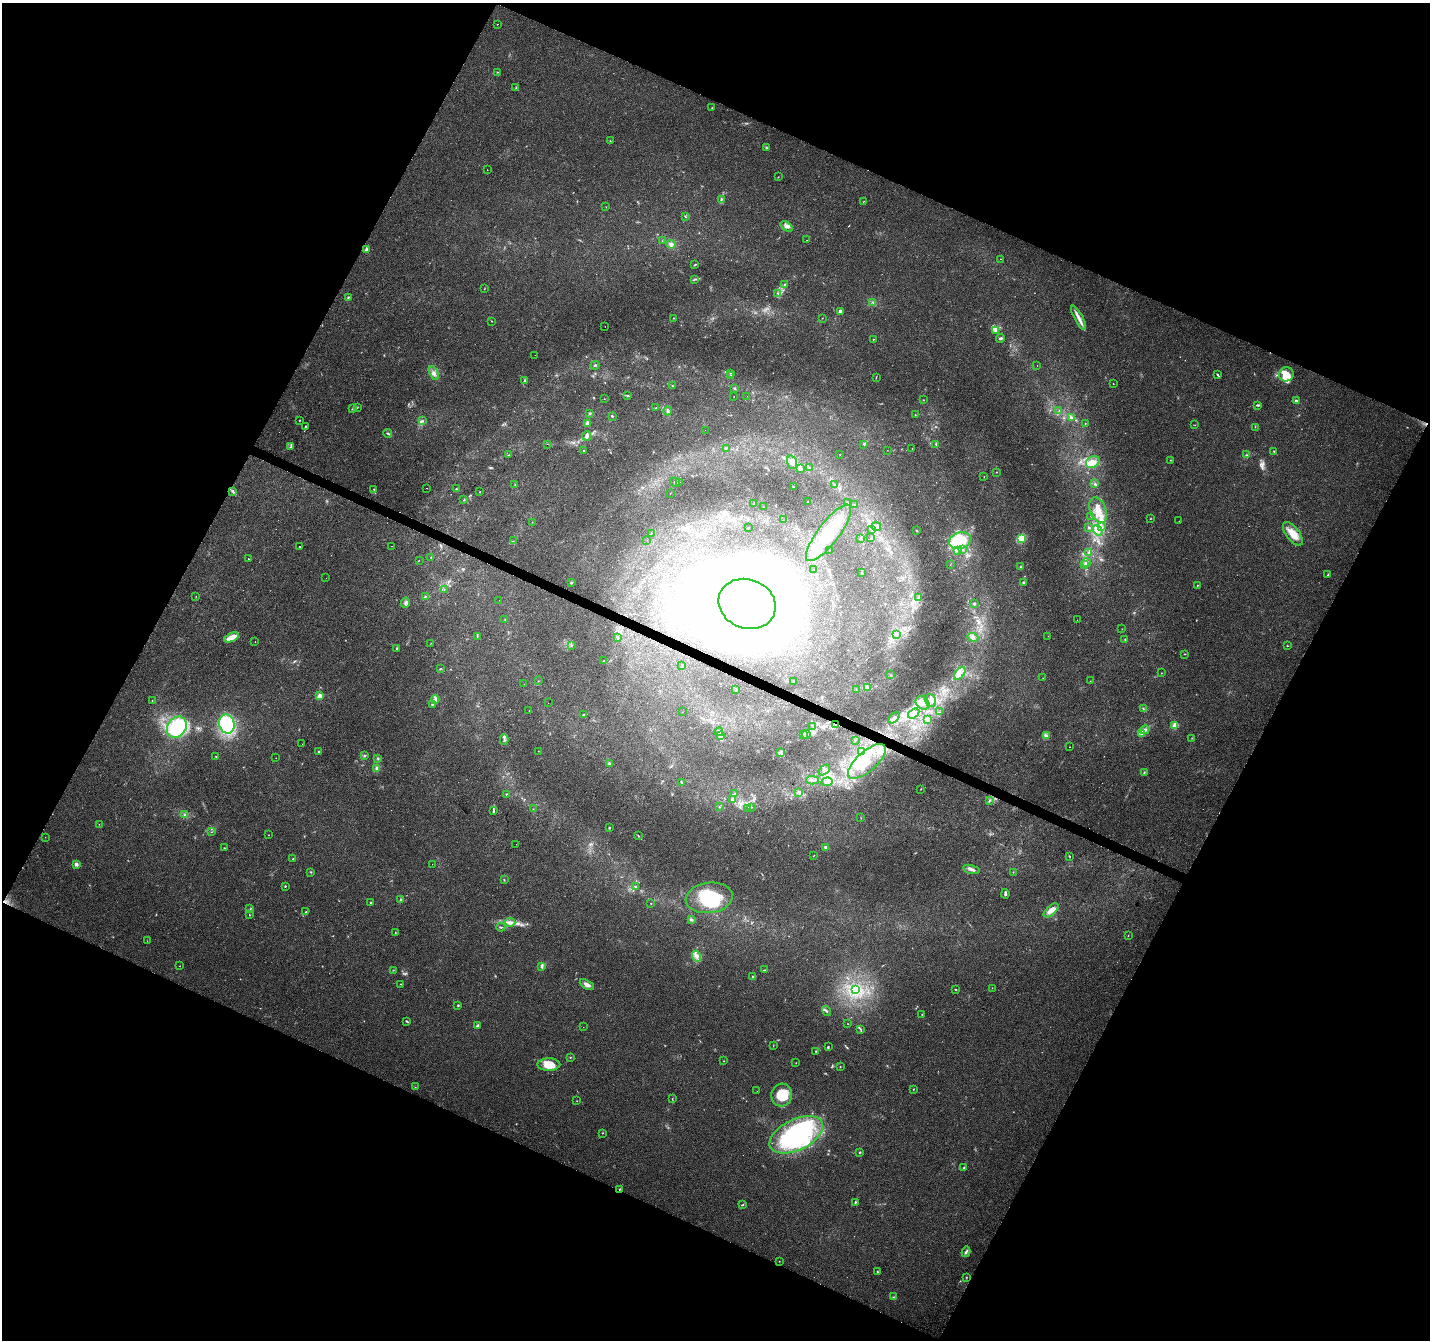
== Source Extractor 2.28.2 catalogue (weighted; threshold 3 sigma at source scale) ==
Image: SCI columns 1-5710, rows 205-5556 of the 5720 x 5825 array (HDU 1 of 3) = the unmasked area's bounding box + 8 px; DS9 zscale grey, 4 x 4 block average (1 PNG px = mean of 4 x 4 image px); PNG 1432 x 1342 px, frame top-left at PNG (2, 3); each listed source drawn as its Kron ellipse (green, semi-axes under 4 px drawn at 4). Shown black and unused: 45% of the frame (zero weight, under 2 of 3 exposures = <1% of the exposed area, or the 3 px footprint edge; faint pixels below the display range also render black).
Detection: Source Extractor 2.28.2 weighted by HDU 2 'WHT'. Background 0.0704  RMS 0.0063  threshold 0.0286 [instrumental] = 3 sigma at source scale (4.5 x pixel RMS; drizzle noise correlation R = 1.50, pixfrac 1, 0.0396/0.0396 arcsec/px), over >= 5 px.
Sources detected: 390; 8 too faint to see at this stretch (4 x 4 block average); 11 inside a brighter object's white glare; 7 cosmic-ray / hot-pixel residue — neither listed nor drawn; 6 coinciding with a brighter row at this scale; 27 inside a brighter listed object's ellipse — not listed separately; the other 331 listed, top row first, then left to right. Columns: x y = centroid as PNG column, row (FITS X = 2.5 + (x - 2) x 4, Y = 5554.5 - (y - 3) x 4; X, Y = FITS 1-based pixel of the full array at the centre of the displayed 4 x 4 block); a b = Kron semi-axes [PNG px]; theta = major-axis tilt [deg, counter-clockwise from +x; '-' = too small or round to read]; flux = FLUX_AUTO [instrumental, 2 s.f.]
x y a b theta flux
497 24 2 2 - 1.5
497 72 2 2 - 1.6
516 88 2 2 - 2.6
712 108 2 2 - 2.1
610 141 2 2 - 1.2
766 148 3 2 - 4
487 170 2 2 - 0.83
778 177 2 2 - 1.4
721 199 4 2 - 5.3
863 201 2 2 - 1.1
606 207 2 2 - 1.4
685 216 3 2 - 2.2
787 226 7 3 -35 12
807 240 2 2 - 0.88
662 241 2 2 - 1.5
671 244 4 4 - 10
367 249 2 2 - 59
1001 259 2 2 - 0.93
695 265 3 2 - 3
695 279 3 2 - 1.9
784 285 3 2 - 3
484 289 2 2 - 1.2
778 293 2 2 - 2
348 297 2 2 - 3.9
873 302 3 2 - 4
840 311 4 3 - 6.5
674 318 2 2 - 1.8
822 318 2 2 - 1.2
1079 318 13 3 -61 23
491 321 2 2 - 1.4
605 326 2 2 - 0.99
995 330 3 2 - 3.2
1000 338 4 2 - 6.4
874 339 2 2 - 1.2
535 355 2 2 - 0.51
595 365 5 2 - 4.2
1037 366 2 2 - 0.82
434 373 7 3 -64 13
731 373 2 2 - 2
1217 374 3 2 - 3.9
1286 374 7 7 - 44
731 376 2 2 - 1.4
876 377 3 2 - 2.1
524 380 3 2 - 2.9
1113 384 2 2 - 2.4
672 386 2 2 - 1.3
735 388 2 2 - 3.6
628 396 2 2 - 2.2
734 396 2 2 - 0.89
747 396 2 2 - 1.5
604 399 2 2 - 1.1
923 400 2 2 - 1.3
1296 401 2 2 - 26
1258 405 3 2 - 7.1
357 407 3 2 - 2.1
353 408 4 2 - 2.6
656 408 2 2 - 5.4
1059 410 2 2 - 2.5
668 411 4 2 - 9.4
590 414 2 2 - 14
915 415 2 2 - 1.2
612 416 2 2 - 3.8
1072 418 3 2 - 3.6
299 420 2 2 - 1.3
423 421 2 2 - 1.8
587 423 2 2 - 76
1085 424 2 2 - 1.3
1195 425 2 2 - 0.82
305 427 3 2 - 3
1255 427 2 2 - 1.5
705 430 2 2 - 0.57
388 433 4 2 - 4.9
587 436 5 3 - 9.2
547 444 2 2 - 0.61
864 444 3 2 - 3.8
936 444 3 2 - 2.6
291 447 3 2 - 2.5
726 448 2 2 - 2.2
912 449 2 2 - 0.93
887 450 2 2 - 0.61
583 451 2 2 - 2.5
1274 451 2 2 - 2.8
840 454 2 2 - 1.3
509 455 2 2 - 1.6
1247 455 3 2 - 2.2
1170 460 2 2 - 1.2
792 462 7 4 -71 19
1093 462 7 5 32 29
800 468 4 3 - 7.6
810 468 2 2 - 0.98
996 472 2 2 - 1.1
984 477 2 2 - 1.1
675 482 5 2 - 3.5
679 482 2 2 - 0.96
1095 484 3 2 - 3.9
515 485 2 2 - 1.2
834 485 2 2 - 2.6
793 487 2 2 - 2.2
426 488 2 2 - 0.77
374 489 2 2 - 3
456 489 3 2 - 2.7
232 491 2 2 - 2.8
480 492 2 2 - 1.9
670 493 2 2 - 1.7
464 500 3 2 - 2.6
807 502 2 2 - 2.2
847 503 2 2 - 0.86
754 504 3 2 - 1.4
854 504 2 2 - 1
763 507 2 2 - 0.88
1098 510 13 8 -68 51
1091 516 2 2 - 1.6
1150 519 2 2 - 1.6
784 520 2 2 - 0.89
1179 521 2 2 - 0.73
532 522 2 2 - 1.1
876 526 5 3 - 7.5
1102 526 2 2 - 2.6
749 527 2 2 - 0.98
1089 527 3 2 - 4.6
872 529 2 2 - 3.5
1098 530 5 4 - 18
916 531 2 2 - 2.9
651 533 2 2 - 0.9
829 533 34 10 53 160
1293 534 14 6 -54 44
860 538 2 2 - 2.1
871 538 2 2 - 2.2
1021 539 4 3 - 70
647 540 2 2 - 0.75
513 541 2 2 - 4.8
960 541 11 8 14 240
299 546 2 2 - 11
391 546 2 2 - 6
830 550 2 2 - 0.72
958 550 4 3 - 6.3
963 550 2 2 - 2.8
1088 553 3 2 - 5.4
431 557 2 2 - 2
248 559 2 2 - 5.3
419 560 2 2 - 0.86
1087 563 4 2 - 6.9
1085 564 3 2 - 4.4
950 565 2 2 - 0.84
1021 567 3 2 - 4.9
814 569 2 2 - 0.96
862 573 2 2 - 2.1
1328 575 2 2 - 2.1
326 578 2 2 - 1.6
571 583 3 2 - 4
1023 583 2 2 - 6.7
1197 585 2 2 - 1.5
444 590 2 2 - 1.2
196 596 2 2 - 0.88
425 596 2 2 - 2.7
918 598 2 2 - 2.2
499 600 2 2 - 1.1
405 603 5 2 - 8
747 604 29 24 -21 6300
974 604 2 2 - 6.1
505 619 2 2 - 1.2
1077 620 2 2 - 0.68
1122 629 2 2 - 0.87
896 635 3 3 - 4.7
477 636 2 2 - 2.3
1048 636 2 2 - 1.1
231 637 7 3 25 57
973 637 5 3 - 12
618 638 2 2 - 2.5
1125 639 2 2 - 1.9
255 642 2 2 - 3.9
431 643 2 2 - 1.3
571 645 2 2 - 1.4
1287 646 3 2 - 2
397 648 2 2 - 4.2
1184 654 2 2 - 2.1
604 661 3 2 - 2.8
681 666 2 2 - 0.97
440 669 2 2 - 1.5
960 673 7 4 51 22
1162 673 2 2 - 0.96
890 675 2 2 - 1.3
1043 678 2 2 - 0.7
538 681 2 2 - 1.1
794 681 2 2 - 2.4
1090 681 2 2 - 0.68
524 684 2 2 - 0.95
867 688 2 2 - 2.3
856 689 2 2 - 1.1
736 690 2 2 - 1.7
320 696 2 2 - 130
435 699 4 3 - 8.9
152 701 3 2 - 1.9
930 701 7 5 -75 21
548 703 2 2 - 0.65
923 703 8 6 -41 26
432 704 2 2 - 6.3
1143 708 2 2 - 1.5
529 711 2 2 - 0.64
682 712 2 2 - 0.65
940 712 2 2 - 0.83
914 714 6 4 35 21
583 715 2 2 - 3.7
894 718 7 4 46 17
927 719 4 2 - 5.9
227 724 10 7 -71 240
836 725 3 2 - 2.6
1175 725 2 2 - 150
813 726 3 2 - 2.8
177 727 11 9 55 250
1145 730 5 3 - 10
719 732 4 2 - 4.9
803 734 3 2 - 3.1
1141 734 4 2 - 5.5
806 735 4 2 - 6.3
720 736 3 2 - 3.4
1046 736 3 2 - 3.3
1192 738 2 2 - 0.98
504 739 5 2 - 5.9
856 740 2 2 - 0.97
302 744 2 2 - 0.9
1069 747 2 2 - 2.1
538 751 2 2 - 0.93
319 752 2 2 - 14
781 752 2 2 - 3.8
861 752 3 2 - 5.2
216 756 2 2 - 1.5
364 756 3 2 - 4.4
276 758 2 2 - 0.94
378 758 2 2 - 3.7
867 761 23 10 42 94
609 764 3 2 - 7.6
377 768 3 3 - 7.1
824 770 6 3 38 9.1
1144 772 2 2 - 2.6
812 780 6 2 -3 7.7
681 782 2 2 - 1.8
827 782 6 4 5 15
921 789 2 2 - 1.4
799 792 4 2 - 5.7
734 793 3 2 - 2.6
506 794 3 2 - 2
733 799 3 2 - 11
989 800 3 2 - 2.5
719 807 2 2 - 1.2
751 807 3 2 - 2.8
748 808 2 2 - 1
533 809 2 2 - 0.88
493 811 3 2 - 4.4
184 814 2 2 - 2.6
861 818 2 2 - 1.4
99 824 2 2 - 0.6
609 828 2 2 - 5.5
211 832 2 2 - 0.99
269 835 2 2 - 0.94
638 836 3 2 - 2.2
45 837 2 2 - 0.72
516 844 2 2 - 2.4
825 847 2 2 - 29
224 848 2 2 - 2.1
814 855 2 2 - 1.2
1070 856 2 2 - 1.5
293 859 2 2 - 3.7
76 864 2 2 - 61
432 864 2 2 - 0.89
971 869 9 3 -14 14
311 872 2 2 - 1.6
1013 872 2 2 - 1.1
504 880 3 2 - 2.3
285 886 2 2 - 8.2
635 887 2 2 - 2.1
1005 894 5 2 - 7.8
709 898 23 15 7 180
401 900 2 2 - 7
370 902 2 2 - 2.9
651 903 2 2 - 1.8
250 909 3 2 - 3.8
1051 910 9 4 40 31
306 912 3 2 - 4.7
249 915 2 2 - 1.4
691 919 3 2 - 3.7
510 922 5 3 - 12
501 927 4 2 - 3.8
395 932 2 2 - 1.2
1128 936 2 2 - 1.2
147 941 2 2 - 1.5
697 956 5 4 - 17
179 966 2 2 - 0.92
542 967 3 3 - 5.7
393 970 2 2 - 1.5
765 970 2 2 - 1.8
753 977 2 2 - 6.5
401 984 2 2 - 1.6
587 985 8 4 -29 17
992 988 2 2 - 0.98
855 989 2 2 - 2.9
955 989 2 2 - 2.4
458 1005 2 2 - 4.2
826 1011 5 2 - 5.9
922 1014 2 2 - 1.4
407 1021 4 2 - 3.4
848 1024 2 2 - 1
477 1026 3 2 - 13
583 1027 2 2 - 0.86
861 1030 3 2 - 2.8
773 1046 2 2 - 1
828 1047 2 2 - 2.2
815 1051 2 2 - 1.7
570 1057 2 2 - 2.1
724 1061 2 2 - 1.5
796 1063 2 2 - 1.3
549 1065 11 6 0 60
840 1067 2 2 - 3.9
415 1087 2 2 - 0.96
913 1089 2 2 - 1.9
757 1091 2 2 - 0.76
782 1095 11 10 - 88
672 1099 3 2 - 1.7
577 1101 2 2 - 1.3
603 1133 2 2 - 0.93
796 1135 29 15 26 630
860 1152 3 2 - 3.5
964 1168 3 2 - 6.5
620 1189 2 2 - 2.2
855 1202 2 2 - 3.7
742 1205 3 2 - 2.8
966 1252 5 2 - 7.6
779 1261 2 2 - 1.2
877 1271 2 2 - 1.4
966 1277 2 2 - 2.1
893 1297 2 2 - 2
Overlapping masked pixels (flux is a lower limit): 3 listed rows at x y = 747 604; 836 725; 620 1189
Diffuse or blended objects may show on this block-average render without a row.